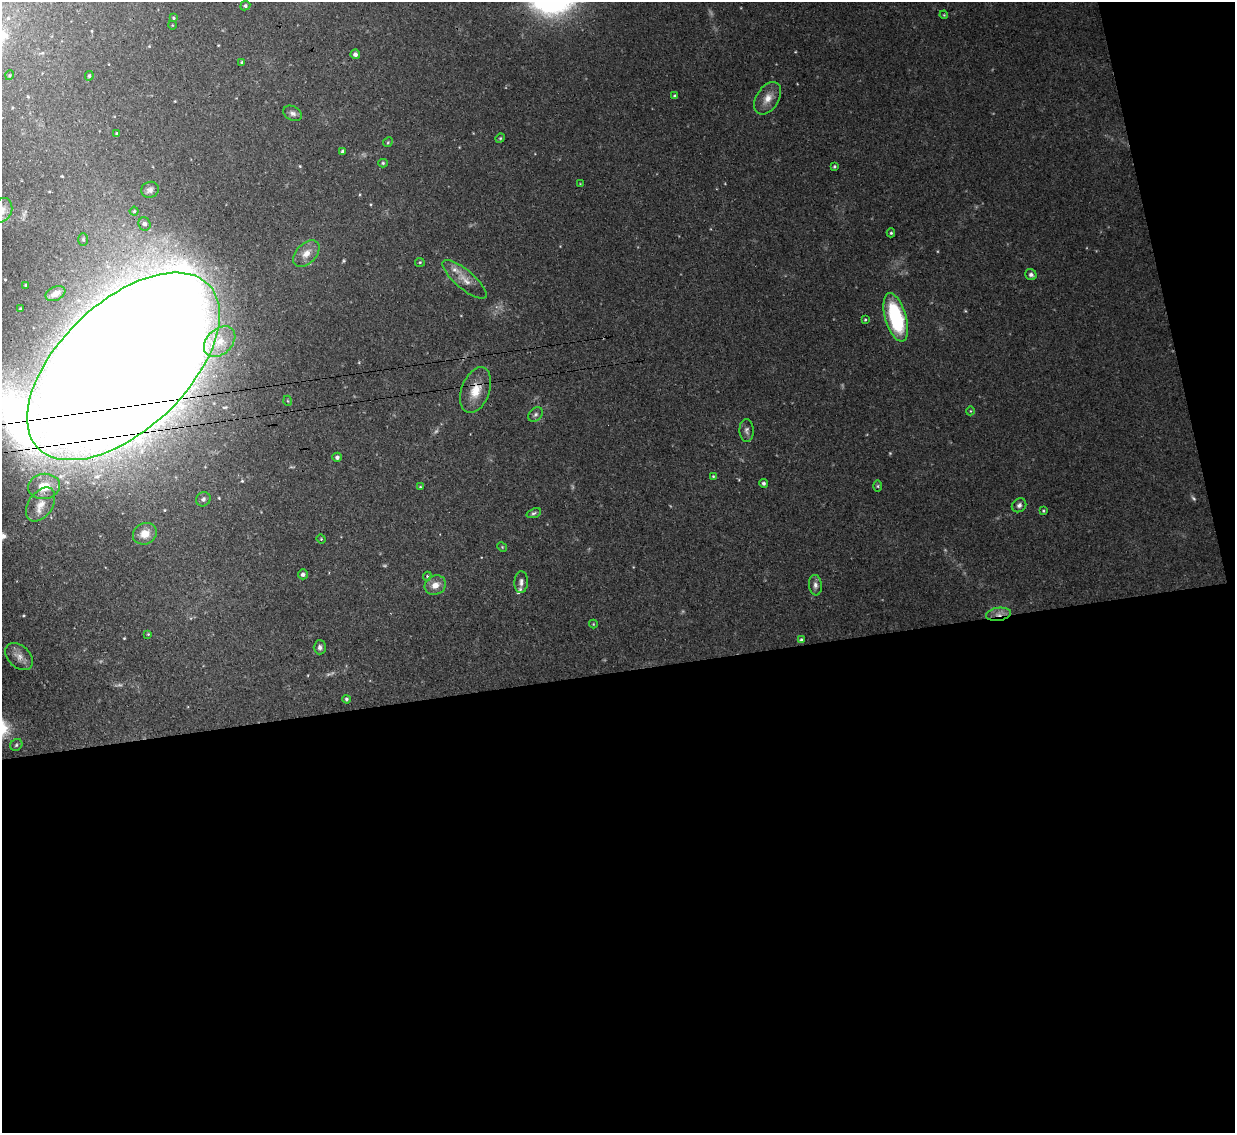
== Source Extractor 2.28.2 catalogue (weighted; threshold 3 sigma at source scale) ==
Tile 16 of 4 x 4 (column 4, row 4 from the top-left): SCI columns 3728-4960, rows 312-1442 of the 5021 x 5006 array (HDU 1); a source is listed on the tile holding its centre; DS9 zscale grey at full resolution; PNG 1237 x 1135 px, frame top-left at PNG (2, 2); each listed source drawn as its Kron ellipse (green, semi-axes under 4 px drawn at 4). Shown black and unused: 44% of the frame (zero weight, under 3 of 4 exposures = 4% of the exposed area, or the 3 px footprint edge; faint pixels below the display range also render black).
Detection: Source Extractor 2.28.2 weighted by HDU 2 'WHT'; one run over the whole footprint, this tile lists its part. Background 0.0934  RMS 0.0052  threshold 0.0234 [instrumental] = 3 sigma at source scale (4.5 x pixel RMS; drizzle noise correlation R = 1.50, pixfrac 1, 0.05/0.05 arcsec/px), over >= 5 px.
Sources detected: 76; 7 too faint to see at this stretch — neither listed nor drawn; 2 inside a brighter listed object's ellipse — not listed separately; the other 67 listed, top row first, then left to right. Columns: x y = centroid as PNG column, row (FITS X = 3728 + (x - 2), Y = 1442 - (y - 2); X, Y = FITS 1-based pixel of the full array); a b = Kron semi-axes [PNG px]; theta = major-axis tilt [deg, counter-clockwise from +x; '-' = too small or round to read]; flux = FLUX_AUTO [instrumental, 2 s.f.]
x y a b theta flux
245 6 5 4 - 1
944 15 4 3 - 0.43
173 18 3 2 - 0.51
172 25 4 3 - 0.33
355 54 5 4 - 2
242 62 4 4 - 0.66
10 75 5 3 - 0.53
89 76 5 4 - 0.77
675 96 4 3 - 1.1
768 98 18 11 57 6
293 113 10 7 -28 1.9
117 134 3 3 - 0.69
500 138 5 4 - 0.6
388 142 5 4 - 0.63
342 151 4 3 - 1.1
383 163 5 4 - 0.71
834 166 3 3 - 0.67
580 184 3 3 - 0.38
150 190 9 8 - 1.9
2 210 12 10 65 3.9
134 211 4 4 - 0.69
144 224 7 6 - 1.6
891 233 4 4 - 0.75
83 239 6 5 - 0.93
306 253 16 10 46 5.5
420 262 5 4 - 0.58
1031 275 6 5 - 1.6
465 279 28 9 -40 6.4
25 285 3 3 - 0.56
55 294 10 6 24 3.9
20 309 3 3 - 0.61
896 317 25 10 -74 48
865 320 3 3 - 0.49
220 342 18 12 42 9.7
123 366 118 64 44 7600
476 390 24 14 70 11
288 401 5 3 - 0.45
970 411 4 3 - 0.4
536 414 8 6 45 1.5
747 430 11 7 -88 1.9
337 457 5 4 - 1.5
713 476 4 3 - 0.49
763 483 4 4 - 1.2
44 486 16 12 8 13
878 486 6 4 -90 0.63
420 487 3 3 - 0.44
203 499 7 6 - 1.7
41 505 19 12 56 7.2
1019 505 7 6 - 1.7
1043 511 4 3 - 0.56
534 513 7 4 21 1.1
145 534 12 10 26 6.6
321 539 5 4 - 0.53
502 547 5 4 - 0.56
303 574 5 5 - 1.5
427 576 4 4 - 0.59
521 582 11 6 87 2.1
435 585 11 9 27 4.8
815 585 10 6 -83 2.1
998 614 13 6 7 3.7
593 624 4 4 - 0.46
148 634 4 4 - 0.56
801 640 4 3 - 0.97
320 647 7 6 - 1.7
19 656 16 11 -42 4.4
347 699 4 4 - 0.93
16 745 6 5 - 0.99
Overlapping masked pixels (flux is a lower limit): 3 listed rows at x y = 123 366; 476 390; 998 614
Isophote crosses this tile's border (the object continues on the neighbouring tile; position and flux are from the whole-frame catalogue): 2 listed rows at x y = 2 210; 123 366